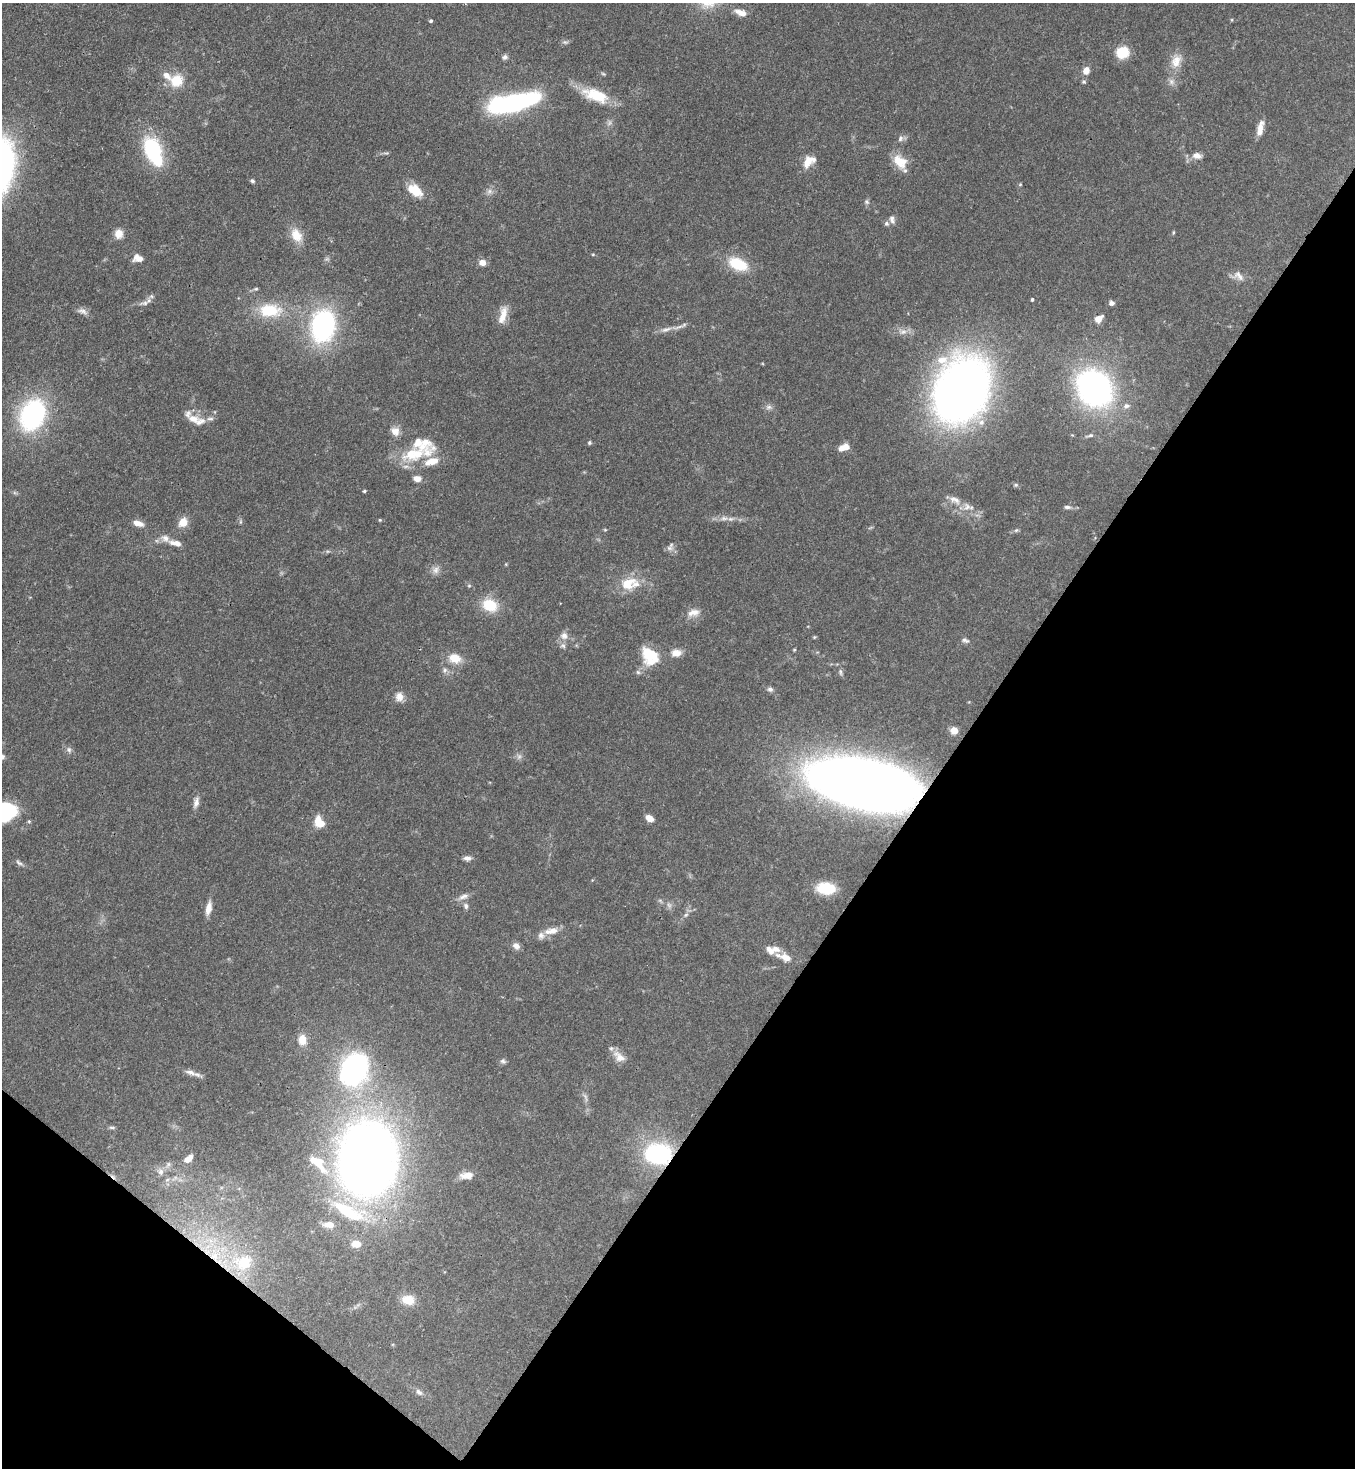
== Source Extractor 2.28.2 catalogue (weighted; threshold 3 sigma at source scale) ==
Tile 15 of 4 x 4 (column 3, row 4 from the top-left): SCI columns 2933-4285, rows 59-1524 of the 6002 x 5980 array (HDU 1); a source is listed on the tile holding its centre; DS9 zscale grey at full resolution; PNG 1357 x 1470 px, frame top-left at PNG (2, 3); no overlay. Shown black and unused: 34% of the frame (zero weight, under 3 of 4 exposures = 7% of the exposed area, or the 3 px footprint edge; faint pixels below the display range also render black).
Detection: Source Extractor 2.28.2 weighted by HDU 2 'WHT'; one run over the whole footprint, this tile lists its part. Background 0.107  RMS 0.0041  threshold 0.0184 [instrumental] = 3 sigma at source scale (4.5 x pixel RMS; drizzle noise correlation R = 1.50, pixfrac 1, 0.05/0.05 arcsec/px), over >= 5 px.
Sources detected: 146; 3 too faint to see at this stretch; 1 inside a brighter object's white glare — not listed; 22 inside a brighter listed object's ellipse — not listed separately; the other 120 listed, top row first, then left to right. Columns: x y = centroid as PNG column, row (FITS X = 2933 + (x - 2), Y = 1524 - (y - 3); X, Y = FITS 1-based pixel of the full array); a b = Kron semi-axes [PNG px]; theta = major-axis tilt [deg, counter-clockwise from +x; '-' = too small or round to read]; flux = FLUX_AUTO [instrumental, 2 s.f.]
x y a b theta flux
741 13 16 8 -19 3.1
431 21 4 3 - 0.65
565 42 9 3 4 0.81
1122 52 13 11 23 10
505 57 8 7 - 1.2
1176 61 20 14 72 6
1086 70 7 6 - 4.3
176 81 17 16 - 8.6
1171 81 9 8 - 1.8
595 95 35 15 -19 14
514 103 31 10 12 150
1260 128 20 7 76 3.7
900 138 9 6 60 1.4
152 149 18 14 -67 34
1197 156 12 8 -7 2.7
900 161 18 12 -45 8.1
807 162 17 10 64 4.6
252 181 5 5 - 0.81
1020 184 5 4 - 0.43
415 190 21 12 -33 7.7
489 191 8 6 46 1.4
866 202 7 6 - 0.87
892 219 10 6 -81 1.6
1173 233 6 3 89 0.44
119 234 10 9 - 4
296 235 17 13 -63 6.6
593 254 4 3 - 0.37
138 258 11 8 -7 3.8
482 262 6 6 - 3.6
738 264 23 13 -23 13
1238 276 18 11 -34 3.1
256 289 6 4 7 0.59
1032 299 4 3 - 0.71
144 303 15 5 10 1.8
1111 303 6 5 - 1.4
270 310 26 15 0 16
82 311 15 7 -22 2
503 315 23 9 75 5.3
1098 319 10 7 38 3.1
323 326 37 26 79 58
666 329 18 6 16 2.7
903 332 12 7 14 2.3
1094 388 23 20 -49 160
961 389 54 41 62 300
1126 406 9 7 20 1.9
769 407 9 6 1 1.4
32 415 35 25 67 57
193 419 18 10 -10 4.3
210 419 11 4 0 1.2
395 431 13 11 -56 3.2
1090 435 11 4 11 1.1
589 443 5 5 - 0.68
844 447 12 7 15 4.4
411 454 26 21 29 14
417 479 9 6 -5 2.6
1016 485 6 5 - 0.67
364 491 3 3 - 0.68
955 500 17 9 -28 3.4
1067 507 10 5 -5 1.2
724 518 11 6 -5 2.1
380 520 4 4 - 0.41
183 522 12 10 53 4.5
240 522 6 4 72 0.53
138 523 13 7 -20 3.1
1016 530 6 5 - 0.69
175 543 18 7 -12 3.5
669 548 9 8 - 1.6
435 570 10 9 - 2.2
628 583 24 16 24 10
469 586 6 4 0 0.52
490 605 16 13 -25 12
693 613 18 10 12 3.6
564 636 11 10 - 2.7
814 637 5 4 - 0.44
965 640 10 5 -16 0.93
794 650 4 4 - 0.43
676 653 11 8 0 3.9
650 655 25 15 72 10
455 658 16 12 -19 6.2
445 670 8 5 61 1.1
840 672 10 4 -85 0.9
770 689 7 6 - 1.3
399 697 12 10 -87 3.1
954 730 6 6 - 5.8
69 750 8 6 -74 1.2
863 784 71 33 -12 560
196 803 15 7 74 2.2
5 815 17 11 -1 14
649 818 9 6 -39 3.3
318 820 14 7 72 4.1
29 821 5 4 - 0.53
467 858 10 6 -2 1.6
19 863 11 4 -35 1.1
826 888 19 12 -5 16
463 897 14 6 19 2.2
466 906 8 6 -68 1.2
208 908 16 7 79 3.6
686 915 7 5 44 0.99
551 931 20 8 10 4.5
516 946 10 8 -37 2
785 957 17 7 -19 5.1
302 1040 13 9 -89 4.6
619 1057 19 11 -43 4
503 1061 8 7 - 1
354 1069 25 18 56 100
191 1072 15 7 -17 2.5
112 1127 8 4 -1 0.72
658 1154 26 20 0 43
188 1159 11 6 39 3.1
367 1159 53 41 85 470
322 1169 23 9 -47 6.6
161 1172 9 7 -67 1.7
467 1175 16 8 7 4.4
349 1212 55 18 -26 27
329 1224 14 8 -2 3.5
356 1244 10 7 0 5.1
214 1256 12 11 - 6.5
244 1262 24 21 13 15
408 1300 15 11 -9 6.1
419 1392 11 6 -44 1.5
Overlapping masked pixels (flux is a lower limit): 3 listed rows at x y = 863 784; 658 1154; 214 1256